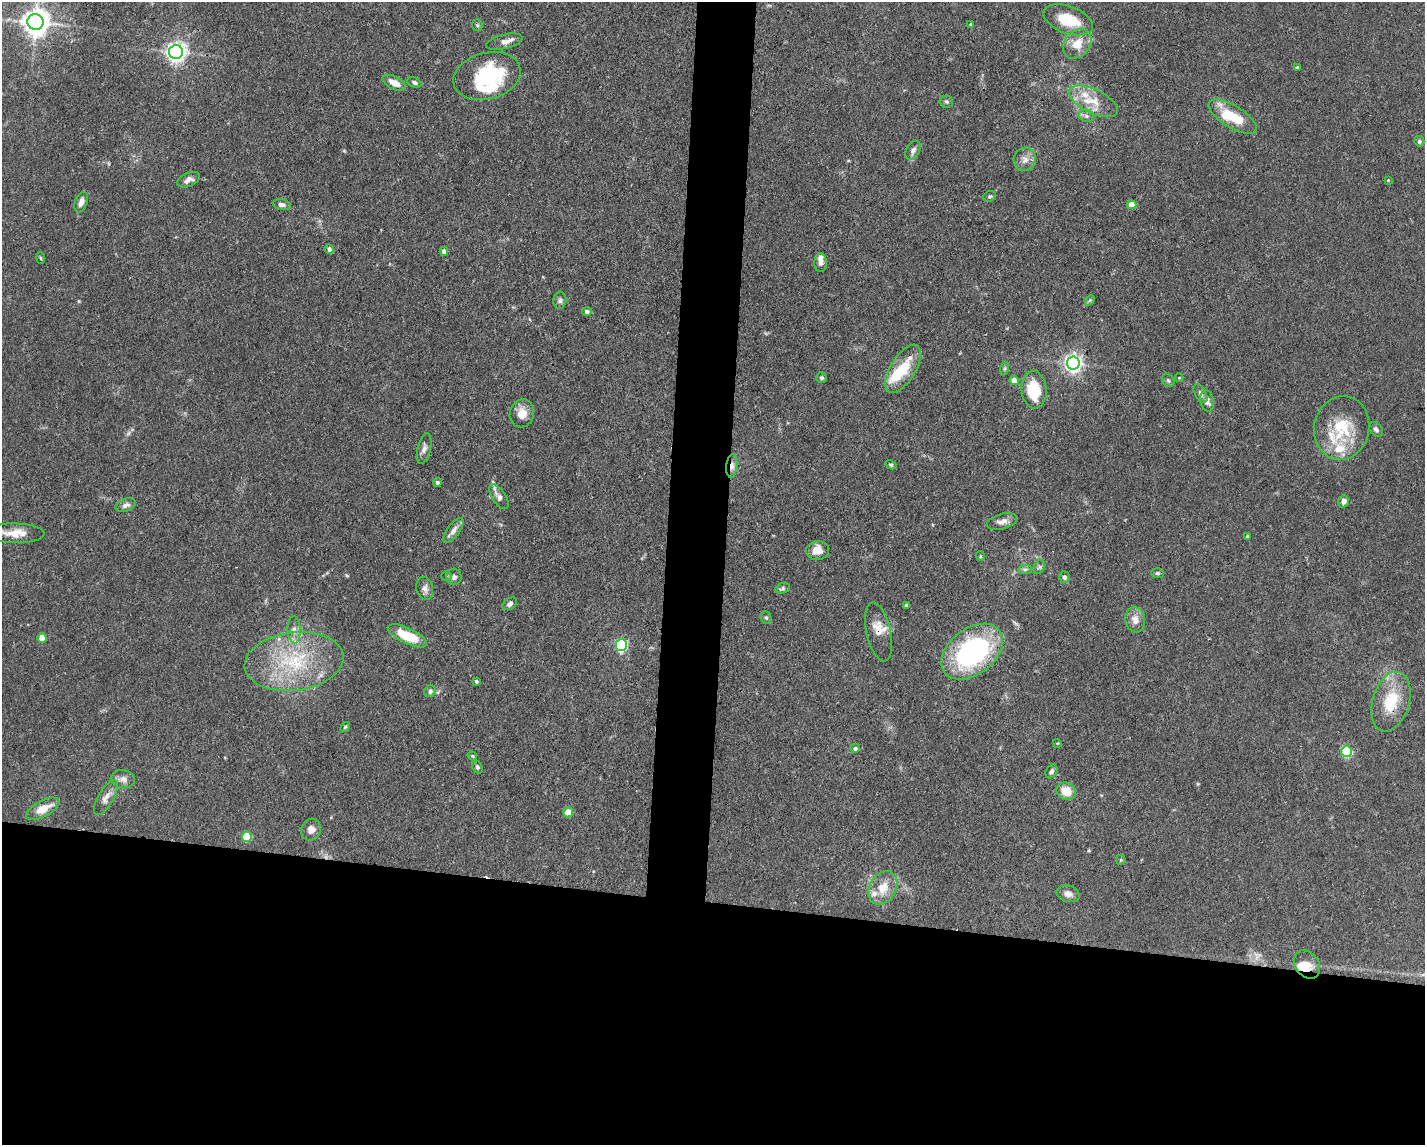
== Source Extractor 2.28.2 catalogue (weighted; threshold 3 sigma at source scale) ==
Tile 11 of 3 x 4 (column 2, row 4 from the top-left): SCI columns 1533-2955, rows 1-1143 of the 4598 x 4572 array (HDU 1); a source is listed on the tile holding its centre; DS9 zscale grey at full resolution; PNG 1427 x 1147 px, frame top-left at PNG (2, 2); each listed source drawn as its Kron ellipse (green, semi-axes under 4 px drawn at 4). Shown black and unused: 24% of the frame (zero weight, under 3 of 4 exposures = <1% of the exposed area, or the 3 px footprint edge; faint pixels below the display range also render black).
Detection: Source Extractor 2.28.2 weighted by HDU 2 'WHT'; one run over the whole footprint, this tile lists its part. Background 0.0928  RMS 0.0042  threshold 0.0191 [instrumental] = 3 sigma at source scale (4.5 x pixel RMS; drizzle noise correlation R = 1.50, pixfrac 1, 0.05/0.05 arcsec/px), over >= 5 px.
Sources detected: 109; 2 inside a brighter object's white glare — neither listed nor drawn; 10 inside a brighter listed object's ellipse — not listed separately; the other 97 listed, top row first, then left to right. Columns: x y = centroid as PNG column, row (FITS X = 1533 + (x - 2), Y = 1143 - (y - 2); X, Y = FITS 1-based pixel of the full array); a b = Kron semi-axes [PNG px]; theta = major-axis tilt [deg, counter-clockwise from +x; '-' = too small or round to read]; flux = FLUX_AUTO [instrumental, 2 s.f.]
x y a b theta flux
1068 20 26 13 -21 14
35 22 8 8 - 560
477 25 6 5 - 0.63
971 25 4 4 - 0.72
504 42 19 7 14 3
1077 44 16 12 51 6.8
176 52 7 7 - 220
1297 67 3 3 - 0.79
487 76 34 23 15 32
414 82 7 4 -27 0.99
394 83 13 6 -27 4.3
1094 101 26 12 -26 8.4
946 102 7 6 - 0.81
1086 116 8 6 -22 1.2
1233 117 27 11 -32 14
1419 141 5 5 - 0.81
913 150 10 6 61 1.7
1025 159 12 11 - 3.4
189 180 12 6 23 2
1388 180 3 3 - 0.29
990 196 6 5 - 0.83
81 202 10 6 68 2.7
282 204 9 5 -12 1.4
1131 205 5 4 - 7
329 249 5 4 - 1.4
444 251 4 4 - 2.2
40 258 6 4 -86 0.46
821 263 9 6 -87 2.1
560 300 8 6 83 1.3
1090 300 6 4 46 0.65
587 311 4 4 - 1.3
1073 363 6 6 - 190
1005 368 7 4 71 0.72
903 369 27 12 59 14
822 378 5 5 - 0.95
1179 378 4 3 - 0.33
1014 380 4 4 - 5.3
1168 380 7 5 -57 0.92
1034 390 19 12 -85 17
1201 393 10 5 -62 1.3
1207 401 10 7 -79 2.3
522 413 14 12 74 5
1342 428 32 27 80 20
1376 429 8 6 -52 1.2
424 448 16 6 77 2.1
891 465 6 4 -28 0.6
732 466 12 5 84 2.4
437 482 4 4 - 0.86
499 497 14 6 -56 2.2
1344 501 6 5 - 1.7
126 505 10 6 19 1.6
1002 521 16 7 15 2.6
453 530 15 6 53 2.4
15 533 29 10 -1 6.4
1247 536 4 3 - 0.46
817 550 11 9 8 4.6
980 556 5 3 - 0.41
1039 567 7 5 60 0.92
1025 569 7 4 1 0.92
1157 573 6 5 - 0.67
446 576 5 5 - 0.72
454 577 8 7 - 1.4
1064 577 6 5 - 1.2
425 588 12 8 -77 2
783 588 7 5 22 0.96
510 604 8 5 34 1.2
906 605 3 3 - 0.85
766 618 6 5 - 0.76
1135 620 12 9 -80 3.8
294 630 14 6 -86 2.6
879 632 30 12 -77 6
407 636 21 7 -25 14
42 638 4 4 - 7.4
621 645 6 5 - 56
972 652 35 23 38 79
294 661 50 29 7 38
476 681 4 3 - 0.73
430 691 6 5 - 1.1
1391 702 31 18 73 17
345 727 6 3 45 0.51
1057 743 4 3 - 0.32
855 748 5 4 - 1.1
1346 752 5 5 - 34
472 756 5 4 - 0.51
477 767 6 5 - 0.9
1051 771 7 5 58 1.1
123 779 12 9 -10 2.5
1066 791 10 8 -24 7
106 798 19 7 60 3.1
43 809 18 8 28 5.9
568 812 5 5 - 9.9
311 830 11 10 - 2.6
247 837 5 5 - 17
1121 860 5 5 - 0.52
883 888 18 13 60 7.5
1068 894 12 8 -17 2.6
1307 965 15 11 -53 5.5
Overlapping masked pixels (flux is a lower limit): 4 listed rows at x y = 732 466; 879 632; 1391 702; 1307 965
Isophote crosses this tile's border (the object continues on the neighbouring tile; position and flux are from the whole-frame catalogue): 2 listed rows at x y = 15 533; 1391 702